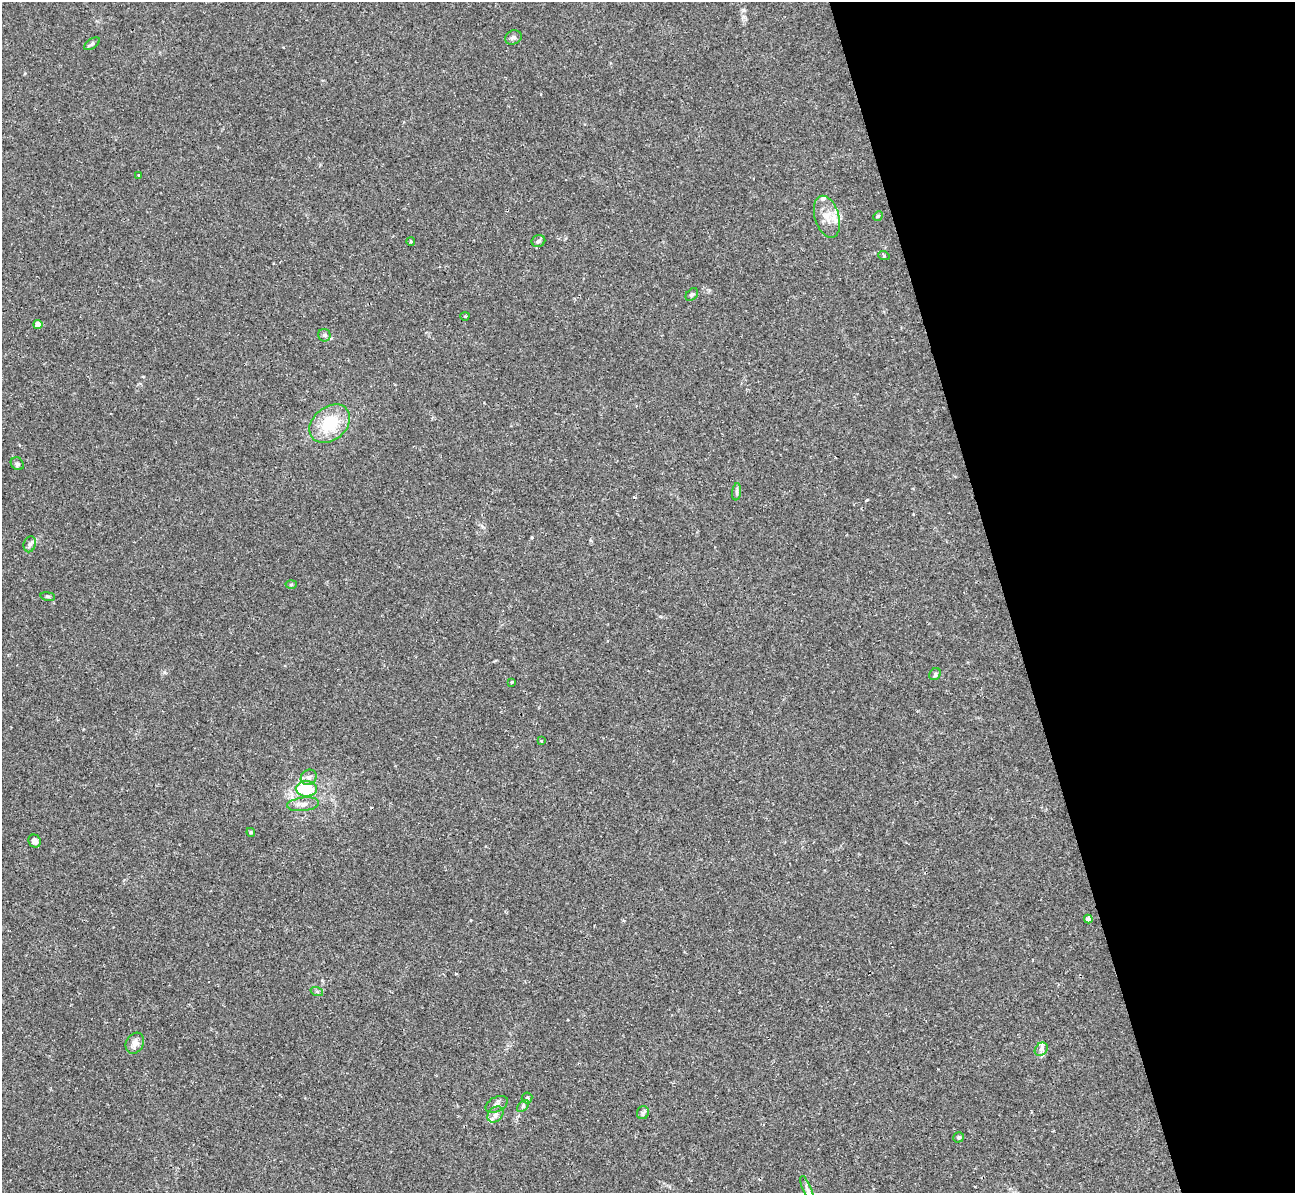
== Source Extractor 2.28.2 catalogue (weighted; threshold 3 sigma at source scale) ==
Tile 12 of 4 x 4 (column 4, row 3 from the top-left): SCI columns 3892-5184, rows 1496-2686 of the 5236 x 5221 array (HDU 1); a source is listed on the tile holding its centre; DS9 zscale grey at full resolution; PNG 1297 x 1195 px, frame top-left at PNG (2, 2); each listed source drawn as its Kron ellipse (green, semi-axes under 4 px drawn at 4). Shown black and unused: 22% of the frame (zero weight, under 2 of 3 exposures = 3% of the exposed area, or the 3 px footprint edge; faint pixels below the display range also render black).
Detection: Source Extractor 2.28.2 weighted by HDU 2 'WHT'; one run over the whole footprint, this tile lists its part. Background 0.0213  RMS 0.0039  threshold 0.0176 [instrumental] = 3 sigma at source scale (4.5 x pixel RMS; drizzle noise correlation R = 1.50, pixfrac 1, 0.05/0.05 arcsec/px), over >= 5 px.
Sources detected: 41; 1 cosmic-ray / hot-pixel residue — neither listed nor drawn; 3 inside a brighter listed object's ellipse — not listed separately; the other 37 listed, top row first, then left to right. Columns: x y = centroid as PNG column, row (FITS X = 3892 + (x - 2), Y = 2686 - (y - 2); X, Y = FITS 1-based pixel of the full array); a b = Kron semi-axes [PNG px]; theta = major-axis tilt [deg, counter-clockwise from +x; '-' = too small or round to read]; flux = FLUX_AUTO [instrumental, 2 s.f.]
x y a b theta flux
513 37 8 7 - 1.1
92 44 9 5 34 0.9
138 175 4 3 - 0.3
878 216 5 4 - 0.43
827 217 22 12 -74 5.4
538 241 7 6 - 0.96
411 242 4 3 - 0.42
884 256 6 3 -19 0.41
692 295 7 5 46 0.75
465 316 4 4 - 0.41
38 325 4 4 - 4.9
324 335 6 6 - 1.1
330 424 22 16 40 14
17 464 7 6 - 0.83
737 492 9 4 83 0.8
30 544 8 6 74 1.1
291 584 5 3 - 0.43
48 596 7 3 -9 0.54
935 674 6 5 - 0.67
512 682 3 3 - 0.37
541 741 3 2 - 0.44
309 777 8 7 - 1.4
306 789 10 8 -1 17
303 804 16 7 6 2.3
251 832 4 4 - 0.45
35 841 7 6 - 1.8
1088 919 4 4 - 1.7
317 992 6 4 -20 0.62
135 1043 11 8 61 2.3
1041 1049 7 5 46 1.2
527 1098 5 5 - 0.65
497 1104 12 7 27 1.4
523 1106 7 4 46 0.69
643 1113 6 6 - 0.77
495 1114 9 7 47 1.4
959 1137 5 5 - 0.65
807 1189 14 4 -68 1.4
Unlisted compact peaks at least as high as the median listed source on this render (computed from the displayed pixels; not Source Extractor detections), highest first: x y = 867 500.